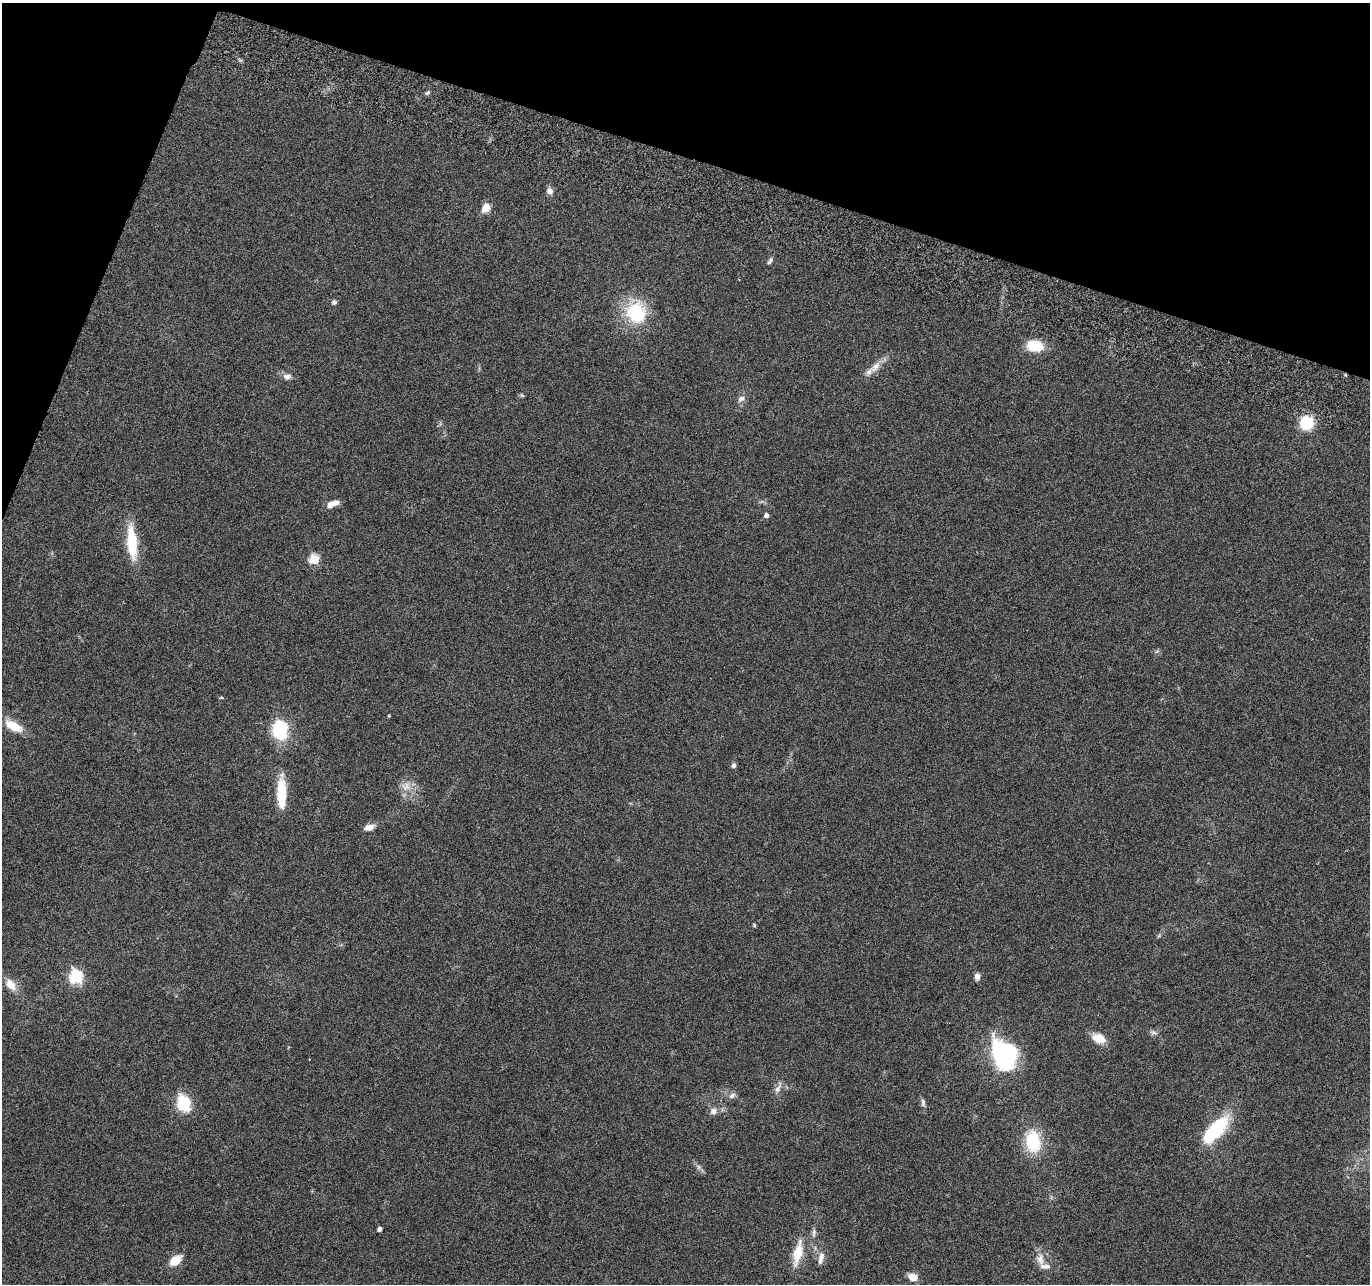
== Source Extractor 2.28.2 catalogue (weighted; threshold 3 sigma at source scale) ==
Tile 2 of 4 x 4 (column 2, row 1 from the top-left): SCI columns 1391-2758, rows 4116-5397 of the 5525 x 5730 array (HDU 1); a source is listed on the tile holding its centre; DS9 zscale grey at full resolution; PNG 1372 x 1286 px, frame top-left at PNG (2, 3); no overlay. Shown black and unused: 16% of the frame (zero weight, under 3 of 6 exposures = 3% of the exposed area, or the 3 px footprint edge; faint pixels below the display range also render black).
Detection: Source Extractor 2.28.2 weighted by HDU 2 'WHT'; one run over the whole footprint, this tile lists its part. Background 0.0499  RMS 0.0043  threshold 0.0178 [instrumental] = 3 sigma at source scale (4.09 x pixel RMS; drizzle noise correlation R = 1.36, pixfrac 0.8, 0.0396/0.0396 arcsec/px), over >= 5 px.
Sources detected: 48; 2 inside a brighter listed object's ellipse — not listed separately; the other 46 listed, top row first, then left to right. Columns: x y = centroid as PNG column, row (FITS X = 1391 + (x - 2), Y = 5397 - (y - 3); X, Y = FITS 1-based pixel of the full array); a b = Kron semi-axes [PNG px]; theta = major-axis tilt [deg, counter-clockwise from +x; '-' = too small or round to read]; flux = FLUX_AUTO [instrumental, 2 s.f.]
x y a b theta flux
427 93 6 5 - 0.79
550 191 8 7 - 2
485 208 9 7 57 4.8
770 261 11 4 65 0.99
334 302 6 6 - 0.87
636 313 30 26 -64 22
1035 346 20 13 -5 9.5
875 367 21 9 45 4.4
287 376 10 7 5 2.1
522 395 7 5 -31 0.53
741 399 11 7 39 1.8
1307 423 13 12 - 15
333 503 13 7 8 2.9
766 515 5 5 - 1.5
132 542 42 11 -85 16
314 559 6 5 - 22
222 698 5 3 - 0.42
389 716 4 3 - 0.38
13 726 23 10 -28 8.1
280 730 20 14 -89 23
734 765 6 5 - 1.1
406 786 14 13 - 4.5
282 793 35 10 90 14
369 827 13 8 16 2.8
754 925 5 4 - 0.5
977 976 8 6 84 1.9
76 977 6 6 - 57
11 984 17 10 -48 5.1
1153 1033 9 6 23 1.2
1098 1038 16 10 -21 6.1
1006 1054 28 23 -60 55
777 1089 13 8 49 2.2
732 1095 10 7 41 1.6
183 1103 8 6 -72 42
923 1103 12 5 -83 1.3
713 1111 8 8 - 2.4
1216 1129 32 12 46 31
1033 1141 28 18 -83 17
699 1167 6 6 - 1
379 1229 4 4 - 1.5
814 1232 12 5 81 1.4
798 1253 33 11 77 9
821 1258 19 7 78 2.9
1040 1259 19 11 -78 4.1
175 1260 14 9 38 6.2
913 1277 10 7 -18 4.5